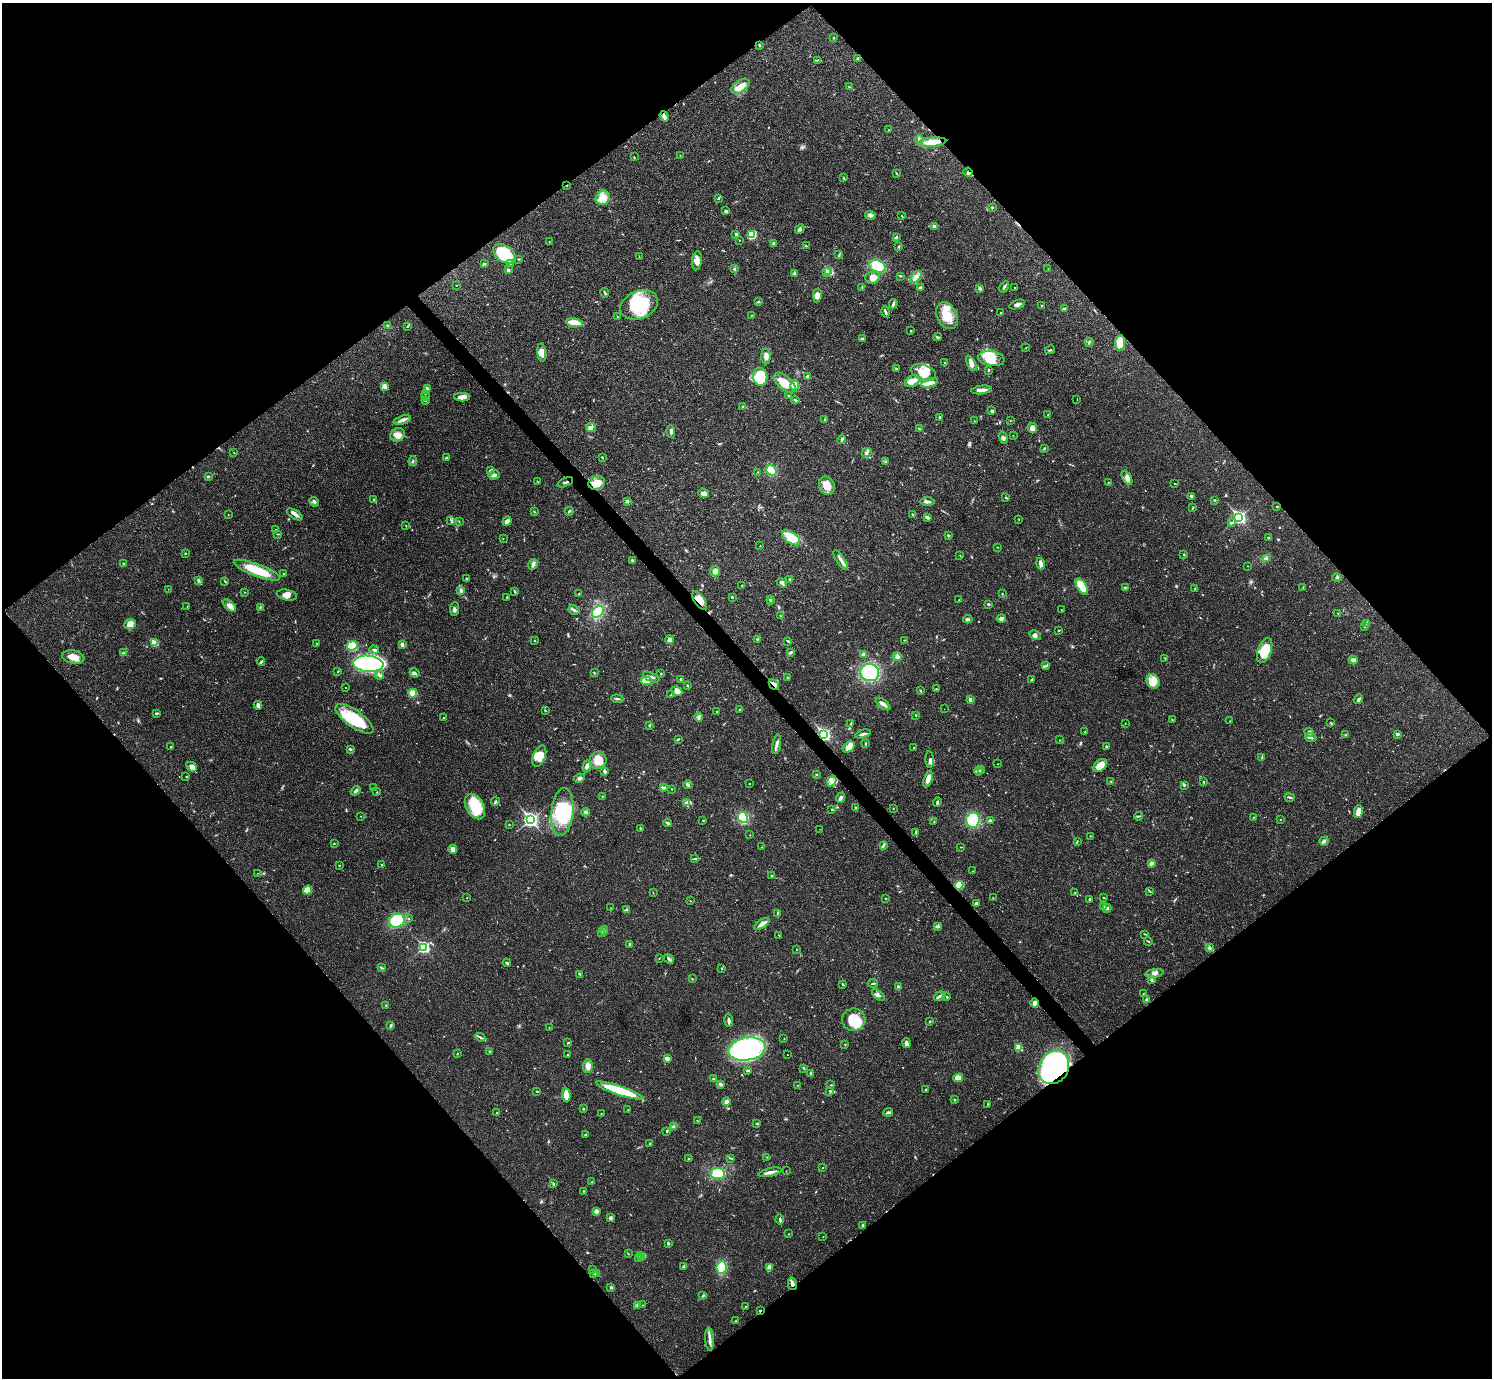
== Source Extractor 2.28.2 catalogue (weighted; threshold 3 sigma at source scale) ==
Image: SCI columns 1-5958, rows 159-5659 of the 5961 x 5958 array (HDU 1 of 3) = the unmasked area's bounding box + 8 px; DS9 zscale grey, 4 x 4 block average (1 PNG px = mean of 4 x 4 image px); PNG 1494 x 1380 px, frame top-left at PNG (2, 3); each listed source drawn as its Kron ellipse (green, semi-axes under 4 px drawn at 4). Shown black and unused: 50% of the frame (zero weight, under 3 of 4 exposures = <1% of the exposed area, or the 3 px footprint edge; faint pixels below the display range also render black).
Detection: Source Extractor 2.28.2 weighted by HDU 2 'WHT'. Background 0.0209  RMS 0.0022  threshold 0.01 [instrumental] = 3 sigma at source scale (4.5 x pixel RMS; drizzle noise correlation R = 1.50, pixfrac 1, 0.05/0.05 arcsec/px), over >= 5 px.
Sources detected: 624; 3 too faint to see at this stretch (4 x 4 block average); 4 inside a brighter object's white glare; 6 cosmic-ray / hot-pixel residue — neither listed nor drawn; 6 coinciding with a brighter row at this scale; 39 inside a brighter listed object's ellipse — not listed separately; of the other 566, all 500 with FLUX_AUTO >= 0.404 (the completeness limit of this list) listed and drawn (66 fainter detections not listed), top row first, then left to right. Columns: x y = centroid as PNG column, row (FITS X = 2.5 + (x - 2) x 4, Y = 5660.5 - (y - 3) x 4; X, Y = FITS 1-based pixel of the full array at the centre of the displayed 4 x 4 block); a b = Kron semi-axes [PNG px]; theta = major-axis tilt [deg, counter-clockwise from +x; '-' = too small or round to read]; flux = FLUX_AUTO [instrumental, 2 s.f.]
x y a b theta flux
834 38 2 2 - 0.7
759 45 3 2 - 1.4
857 59 3 2 - 2.3
818 60 3 2 - 1.1
740 86 10 5 32 13
849 87 3 2 - 0.66
664 116 5 3 - 4.2
889 130 2 2 - 0.56
919 140 4 3 - 4.3
932 142 14 4 6 19
680 155 2 2 - 0.5
634 157 2 2 - 0.61
968 172 4 2 - 1.9
897 174 3 2 - 0.83
844 178 3 2 - 0.79
567 185 2 2 - 0.7
603 198 7 6 - 12
718 199 2 2 - 1.1
992 207 3 2 - 1.2
725 211 3 2 - 1.7
870 215 5 4 - 4.2
902 216 2 2 - 1
935 226 4 3 - 4.4
800 229 5 3 - 2.8
736 234 2 2 - 4.3
752 235 3 2 - 29
896 237 3 2 - 1.8
739 240 2 2 - 0.61
549 242 2 2 - 0.56
773 243 3 2 - 2.3
806 246 3 2 - 1.3
899 246 3 2 - 0.68
505 254 12 8 -34 58
839 255 2 2 - 0.76
639 257 3 2 - 0.66
518 259 3 2 - 1
697 261 9 5 83 7.1
484 264 3 2 - 1.3
510 264 3 2 - 1
877 266 8 6 -24 33
734 269 3 2 - 1.5
1048 269 2 2 - 0.44
508 270 2 2 - 8.6
829 271 2 2 - 78
827 273 2 2 - 8.8
794 274 3 2 - 1.3
901 276 2 2 - 0.85
873 277 7 6 - 12
916 277 7 4 54 6.1
456 285 2 2 - 0.76
862 287 3 2 - 0.9
920 287 4 2 - 1.9
1004 287 6 2 57 3
1014 287 2 2 - 0.67
980 288 2 2 - 8.8
605 293 4 2 - 2.3
817 295 7 4 81 8.6
758 302 3 2 - 1.3
893 304 5 2 - 2.5
1017 304 8 3 20 4.3
639 305 19 14 22 74
1042 306 2 2 - 0.97
1064 308 4 2 - 1.4
886 312 6 3 -77 3
1001 312 2 2 - 1.3
752 315 3 2 - 0.65
617 316 2 2 - 0.61
947 316 14 9 -62 27
574 323 8 3 -10 36
388 326 2 2 - 5.3
407 326 3 2 - 0.78
911 331 2 2 - 1
937 337 4 2 - 2
862 338 3 3 - 1.5
1089 342 4 2 - 1.3
1120 343 7 5 84 32
1026 348 2 2 - 0.42
1050 350 5 2 - 1.5
542 352 9 4 -84 7.1
766 356 8 4 90 7.3
991 359 13 7 -8 20
944 362 2 2 - 0.49
971 363 8 4 -62 7
896 368 2 2 - 1.1
988 370 3 2 - 1.1
923 372 13 8 -20 24
807 376 4 3 - 2.1
760 377 9 7 -81 41
912 381 8 5 29 10
785 383 13 7 -41 23
930 383 8 4 18 7.8
795 385 5 4 - 16
385 387 4 3 - 3.5
427 389 4 3 - 2
982 390 10 3 7 8.7
425 394 2 2 - 0.42
425 396 2 2 - 0.6
788 396 2 2 - 1.1
462 397 8 4 1 9
1077 399 2 2 - 0.44
795 400 4 2 - 2
425 401 2 2 - 1.1
743 406 2 2 - 0.72
992 411 3 2 - 3.2
1048 415 2 2 - 0.66
940 417 3 2 - 1.7
824 419 2 2 - 1
402 420 9 3 17 4.7
974 421 2 2 - 0.52
1010 421 2 2 - 0.61
591 428 5 4 - 4.4
1032 428 5 4 - 6.9
919 429 3 2 - 1.1
671 431 6 3 -88 3.1
398 435 8 6 29 8.2
1013 435 2 2 - 0.42
1003 438 6 3 -74 2.9
842 439 4 2 - 2
1044 448 4 2 - 1
234 453 3 2 - 0.53
867 453 5 3 - 3.6
447 457 3 2 - 1.4
602 458 2 2 - 0.81
413 461 5 2 - 1.5
885 462 2 2 - 0.86
490 470 3 2 - 1.9
771 470 5 4 - 23
758 472 2 2 - 0.6
494 475 6 3 17 3.4
208 477 3 2 - 2.3
1127 478 8 4 -61 5.6
537 481 2 2 - 0.64
565 482 8 2 24 2.4
1108 482 3 2 - 0.54
597 483 8 7 - 17
1175 484 2 2 - 0.68
827 486 9 7 -66 14
704 494 5 4 - 6.4
1191 496 3 2 - 2.5
1005 498 2 2 - 0.74
374 500 3 2 - 1
1214 500 3 2 - 0.77
627 501 3 2 - 2.8
314 502 5 2 - 3
927 502 7 3 -1 3.8
1277 506 2 2 - 0.82
1192 508 4 2 - 1.1
569 511 4 2 - 1.5
534 512 3 2 - 0.73
295 514 9 3 -32 4.9
912 514 3 2 - 1.3
228 515 2 2 - 0.56
927 517 4 2 - 4
1239 517 3 2 - 300
1019 519 3 2 - 0.64
451 520 2 2 - 0.86
459 521 2 2 - 0.57
507 521 5 4 - 5.2
1231 522 3 2 - 1.7
406 526 2 2 - 0.87
276 529 2 2 - 0.5
277 534 2 2 - 0.48
948 535 3 2 - 1.5
503 538 2 2 - 0.9
791 538 10 5 -35 25
1269 538 2 2 - 0.71
760 546 2 2 - 0.45
997 547 2 2 - 0.74
185 553 2 2 - 2.7
1184 555 2 2 - 1
960 556 3 2 - 0.58
1266 558 2 2 - 1.2
841 560 11 3 -55 5.9
633 561 4 3 - 2.4
123 564 2 2 - 1
533 564 5 3 - 3.7
1041 564 6 3 -75 8
1248 566 2 2 - 0.44
257 570 24 6 -21 45
715 571 5 5 - 6.2
284 574 3 2 - 1.1
466 578 2 2 - 1.2
1337 578 4 2 - 1.8
790 579 2 2 - 1.3
199 581 3 2 - 1.7
225 581 3 2 - 0.95
782 583 6 3 -38 3.3
742 585 2 2 - 0.56
1082 586 9 4 -57 49
1125 588 4 2 - 2.1
1195 588 3 2 - 0.62
1303 588 3 2 - 0.72
168 589 2 2 - 1.7
461 590 3 2 - 1.4
514 591 4 2 - 1.4
245 592 2 2 - 0.54
579 594 3 2 - 0.68
1002 594 2 2 - 0.92
287 595 10 5 -11 8
507 597 2 2 - 0.72
732 597 2 2 - 1.8
770 599 3 2 - 1.6
700 600 10 5 -55 18
959 600 2 2 - 0.79
771 602 3 2 - 1.3
988 604 4 2 - 1
187 606 2 2 - 0.42
229 606 8 3 -41 9.3
260 607 3 2 - 1.1
455 609 7 2 86 3.2
574 610 6 2 -34 3.1
1062 610 2 2 - 0.44
598 612 7 5 45 40
1338 613 2 2 - 0.58
780 616 2 2 - 0.62
1001 618 5 3 - 4.4
968 619 4 3 - 3.3
1367 623 3 3 - 2
130 624 5 5 - 12
1364 627 2 2 - 0.71
1059 630 3 2 - 0.96
1035 635 6 4 -29 4.6
757 639 2 2 - 1.5
535 640 2 2 - 0.89
670 640 4 4 - 5.8
905 640 2 2 - 0.55
788 641 4 2 - 1.3
154 643 2 2 - 48
316 643 2 2 - 0.47
402 645 3 2 - 3.8
352 646 5 4 - 55
374 650 5 2 - 2.2
1265 650 13 6 70 33
791 652 3 2 - 2.5
124 653 2 2 - 0.94
863 654 3 3 - 2.9
73 657 11 6 -11 14
898 657 4 3 - 2.8
1165 658 2 2 - 0.44
1353 660 4 3 - 4.7
261 662 4 2 - 1.9
368 664 15 8 -5 340
1045 666 3 2 - 1.6
338 672 2 2 - 0.62
415 673 5 2 - 2.5
594 673 2 2 - 0.8
870 673 9 8 - 84
661 674 2 2 - 0.83
380 675 4 3 - 3.1
651 677 9 2 -25 3.9
787 678 2 2 - 0.86
681 679 2 2 - 2.6
1032 679 3 2 - 1.2
646 681 5 3 - 27
1153 681 7 6 - 11
774 684 6 2 -48 5
687 685 3 2 - 1.3
346 687 2 2 - 0.56
936 689 2 2 - 0.98
677 691 6 4 -30 6
920 691 2 2 - 0.72
413 693 4 3 - 20
671 695 2 2 - 0.58
617 699 6 2 -4 2.4
1359 699 5 2 - 2.8
970 700 3 3 - 2.5
883 704 8 3 -38 7.1
258 705 4 3 - 5.3
740 709 3 2 - 1.4
944 709 2 2 - 0.41
545 710 3 2 - 0.77
716 712 3 2 - 0.76
156 713 3 2 - 2.2
916 715 2 2 - 0.96
699 717 4 3 - 2.6
444 718 3 2 - 1
354 719 22 8 -35 56
1172 720 2 2 - 0.75
1230 721 2 2 - 0.41
851 723 3 2 - 1.1
1125 723 2 2 - 0.44
1331 723 2 2 - 0.72
649 726 3 2 - 0.88
1085 732 2 2 - 0.8
1309 732 4 3 - 3.3
824 734 3 2 - 280
863 734 8 2 15 4.6
1397 734 3 2 - 2.5
1345 735 2 2 - 0.7
1311 738 5 2 - 2.5
678 739 3 2 - 1.1
1059 740 2 2 - 0.43
777 744 10 2 77 4.7
865 744 3 2 - 0.85
171 747 2 2 - 0.6
849 747 7 4 34 11
914 747 2 2 - 0.62
1106 747 3 2 - 1.6
350 749 4 2 - 2
539 756 11 6 69 17
1262 758 3 2 - 0.91
598 760 9 8 - 18
930 760 8 3 -86 3.4
998 764 2 2 - 0.55
1100 765 8 5 42 18
587 766 6 4 73 4.5
192 767 6 4 -44 5.6
982 770 3 3 - 1.7
604 771 4 2 - 3.3
979 771 5 2 - 2.1
816 775 2 2 - 1.2
186 777 2 2 - 0.45
579 778 6 3 27 3.2
928 779 8 3 72 9.3
832 781 6 4 54 6.1
1111 781 2 2 - 0.7
1204 782 2 2 - 1.3
749 784 2 2 - 0.48
688 785 4 2 - 2.1
1184 785 4 3 - 1.5
374 787 2 2 - 0.5
663 787 4 3 - 2.5
671 789 2 2 - 0.87
356 791 5 3 - 3
377 792 2 2 - 0.44
602 796 2 2 - 0.68
1290 797 5 2 - 1.7
841 798 5 3 - 3.3
495 802 4 2 - 1.9
687 802 4 3 - 3
937 802 5 2 - 2.4
475 807 14 8 -61 46
855 807 2 2 - 0.76
893 809 2 2 - 0.55
831 810 2 2 - 0.77
562 812 24 11 84 63
585 812 4 3 - 2.7
1358 812 7 3 77 11
361 816 2 2 - 0.42
1138 816 4 2 - 1.3
743 817 5 4 - 45
1253 818 2 2 - 0.61
530 820 4 3 - 330
703 820 2 2 - 0.55
973 820 7 7 - 58
990 820 4 2 - 2.2
1280 820 2 2 - 0.47
934 822 2 2 - 0.46
667 823 4 2 - 2.3
509 825 2 2 - 0.55
640 828 2 2 - 1.1
819 829 2 2 - 0.42
916 832 3 2 - 1.1
750 835 2 2 - 0.45
1090 836 2 2 - 0.47
1077 841 3 2 - 0.99
1324 841 5 3 - 3.8
334 844 2 2 - 0.66
883 846 3 2 - 1.6
761 847 2 2 - 0.44
961 847 2 2 - 0.59
453 849 4 4 - 7.8
695 859 2 2 - 0.95
1151 863 4 3 - 3.7
382 864 3 2 - 1.2
339 866 2 2 - 0.67
973 871 2 2 - 0.49
258 873 2 2 - 0.88
771 876 2 2 - 2.6
959 885 4 4 - 24
308 890 5 4 - 24
1150 891 3 2 - 1
653 893 2 2 - 0.47
1075 893 2 2 - 0.75
467 898 2 2 - 0.41
885 898 2 2 - 0.66
993 898 2 2 - 0.53
1104 898 2 2 - 1.3
1090 899 2 2 - 2.3
690 901 2 2 - 0.53
976 903 3 3 - 2.4
1103 906 3 3 - 2.6
611 908 2 2 - 0.44
1107 908 4 3 - 2.7
626 910 4 3 - 2.2
777 913 4 2 - 0.86
409 919 2 2 - 0.74
397 921 8 6 26 71
762 924 8 3 33 6.2
937 926 4 3 - 2
604 931 4 2 - 2.3
602 934 2 2 - 0.47
1145 934 3 2 - 1
779 935 2 2 - 0.46
1148 941 4 2 - 0.77
630 944 3 2 - 1.9
424 947 3 2 - 190
1209 948 4 2 - 1.9
797 949 2 2 - 0.53
659 958 2 2 - 0.59
669 959 5 3 - 2.8
507 963 4 2 - 1.6
382 968 4 2 - 1.3
722 968 2 2 - 1.1
1154 973 9 4 9 5.4
580 974 3 2 - 1.7
692 979 2 2 - 0.63
1151 980 3 2 - 1.5
873 983 5 2 - 1
843 985 3 2 - 1.2
898 987 3 2 - 2.6
1143 993 2 2 - 0.53
878 995 7 2 -38 3.2
940 996 6 3 33 3.1
947 997 2 2 - 1.4
1146 1000 4 3 - 2.1
1035 1003 5 3 - 5.5
386 1005 2 2 - 1.3
729 1020 6 2 -82 3.7
854 1020 11 11 - 39
930 1021 3 2 - 1.1
391 1025 4 2 - 2
549 1028 2 2 - 0.65
480 1037 5 2 - 2.1
784 1039 2 2 - 0.63
568 1043 3 2 - 0.94
907 1043 5 3 - 4.1
845 1045 2 2 - 0.53
1019 1048 2 2 - 45
747 1049 19 11 9 180
489 1051 2 2 - 1.3
457 1053 2 2 - 0.61
568 1055 4 2 - 1.2
787 1055 2 2 - 0.53
667 1059 3 3 - 5
588 1066 7 5 87 7.8
1054 1067 17 14 60 290
803 1068 2 2 - 0.69
747 1071 4 2 - 1.6
811 1073 4 2 - 1.2
958 1078 4 3 - 18
713 1079 2 2 - 1.1
720 1084 2 2 - 7.9
798 1085 2 2 - 0.41
831 1085 3 2 - 0.76
925 1089 2 2 - 0.73
619 1090 24 4 -19 69
537 1091 3 2 - 1.2
830 1091 4 3 - 2.6
566 1095 7 3 -86 15
955 1100 2 2 - 1
726 1102 4 3 - 5.3
987 1104 2 2 - 0.63
583 1109 3 2 - 1.3
628 1110 2 2 - 0.47
888 1112 5 3 - 2.5
497 1113 2 2 - 0.8
601 1113 2 2 - 0.57
698 1121 2 2 - 0.59
757 1124 3 2 - 1.3
674 1126 2 2 - 1.3
667 1131 3 2 - 1.4
586 1134 2 2 - 0.79
650 1143 2 2 - 0.67
767 1157 2 2 - 0.86
730 1158 4 2 - 1.1
689 1159 3 2 - 0.86
823 1168 2 2 - 0.58
786 1171 2 2 - 0.4
770 1172 12 3 13 6.7
718 1174 7 5 -8 41
592 1182 2 2 - 0.58
553 1184 2 2 - 3.6
583 1191 2 2 - 0.84
596 1211 4 3 - 4
610 1218 3 2 - 4.1
780 1220 5 2 - 2.3
863 1225 4 2 - 2.5
789 1234 2 2 - 0.55
823 1237 2 2 - 0.48
668 1243 3 3 - 1.6
628 1254 2 2 - 0.44
641 1255 2 2 - 1.1
641 1258 2 2 - 0.71
639 1259 2 2 - 0.99
683 1267 3 2 - 1.2
722 1268 6 5 - 31
769 1268 4 3 - 9.7
593 1269 2 2 - 0.44
597 1273 2 2 - 18
594 1274 3 2 - 0.86
792 1284 6 3 -78 5.8
611 1288 3 2 - 1.6
703 1295 3 2 - 1.4
637 1305 3 2 - 1.7
642 1305 2 2 - 0.48
745 1306 2 2 - 0.63
760 1311 2 2 - 3.6
735 1321 2 2 - 0.71
709 1339 12 3 -87 6.8
Overlapping masked pixels (flux is a lower limit): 10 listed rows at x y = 968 172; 567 185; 565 482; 700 600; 774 684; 824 734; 1035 1003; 1054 1067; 792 1284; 760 1311
Diffuse or blended objects may show on this block-average render without a row.